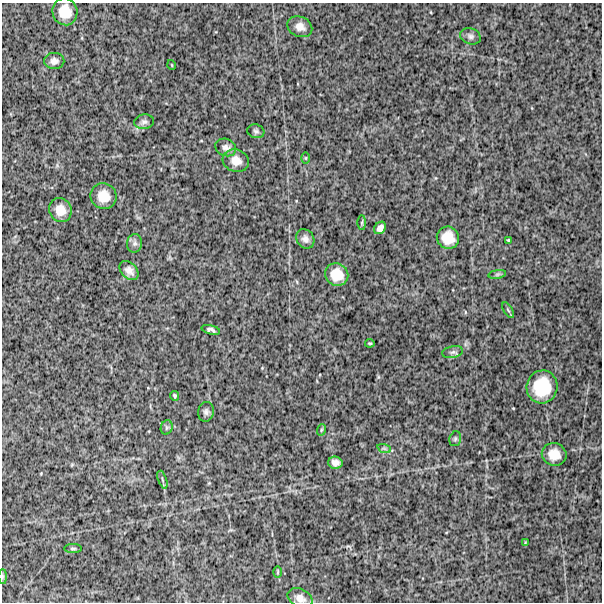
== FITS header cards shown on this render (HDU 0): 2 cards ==
NAXIS1  =                  600
NAXIS2  =                  600

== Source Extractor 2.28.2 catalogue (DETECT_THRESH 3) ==
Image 600 x 600 px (HDU 0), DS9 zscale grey, 1 PNG px = 1 image px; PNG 604 x 604 px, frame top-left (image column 1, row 600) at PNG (2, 3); each listed source drawn as its Kron ellipse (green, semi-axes under 4 px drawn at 4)
Background 1220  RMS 270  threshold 805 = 3 sigma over >= 5 px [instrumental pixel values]
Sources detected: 40; all 40 listed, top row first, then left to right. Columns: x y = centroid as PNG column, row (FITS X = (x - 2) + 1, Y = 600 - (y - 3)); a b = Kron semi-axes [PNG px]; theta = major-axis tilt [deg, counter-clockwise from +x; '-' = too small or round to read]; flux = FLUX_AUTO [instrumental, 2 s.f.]
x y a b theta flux
65 12 14 12 -76 320000
300 27 13 10 -24 140000
470 36 10 8 -21 58000
54 61 10 8 -1 86000
172 65 5 3 - 13000
144 122 10 7 11 60000
256 131 8 7 - 44000
226 147 11 8 -21 83000
306 158 5 3 - 17000
236 161 13 11 -18 180000
103 196 13 12 - 290000
60 210 12 11 - 220000
362 223 7 4 90 25000
380 228 7 5 49 78000
448 238 11 11 - 300000
305 239 10 8 -55 87000
508 240 3 2 - 14000
135 243 9 7 78 68000
129 271 11 7 -47 110000
497 274 9 4 9 41000
337 275 12 11 - 310000
508 310 8 3 -58 28000
211 330 9 4 -15 53000
370 343 4 3 - 21000
453 352 10 6 11 59000
542 387 16 15 - 660000
175 396 5 4 - 28000
206 412 10 8 76 64000
167 427 7 5 72 37000
321 430 6 3 71 21000
455 439 7 5 75 36000
384 448 7 4 -19 34000
554 454 12 11 - 250000
335 463 7 6 - 92000
162 480 9 3 -69 29000
525 543 4 3 - 15000
73 548 9 3 0 26000
278 572 6 4 89 19000
3 576 7 4 90 25000
300 598 13 9 -26 120000
At the frame edge (FLAGS 8, measured only in part): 1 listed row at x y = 3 576